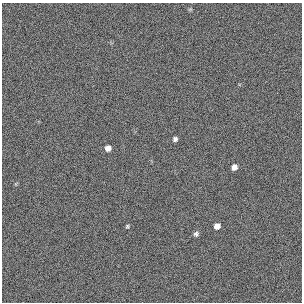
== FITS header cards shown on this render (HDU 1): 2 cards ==
NAXIS1  =                  300 / length of original image axis
NAXIS2  =                  300 / length of original image axis

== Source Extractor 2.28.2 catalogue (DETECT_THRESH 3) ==
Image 300 x 300 px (HDU 1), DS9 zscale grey, 1 PNG px = 1 image px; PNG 304 x 304 px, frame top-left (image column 1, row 300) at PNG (2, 3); no overlay
Background 384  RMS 67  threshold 200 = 3 sigma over >= 5 px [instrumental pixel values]
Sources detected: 6; all 6 listed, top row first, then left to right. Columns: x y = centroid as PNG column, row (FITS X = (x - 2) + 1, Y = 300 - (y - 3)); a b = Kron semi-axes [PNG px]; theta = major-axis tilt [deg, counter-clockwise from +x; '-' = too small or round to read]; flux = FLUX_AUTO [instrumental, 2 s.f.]
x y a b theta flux
175 139 4 4 - 13000
108 148 6 6 - 26000
234 167 5 5 - 25000
127 226 5 4 - 5500
217 226 6 6 - 25000
196 234 6 5 - 11000